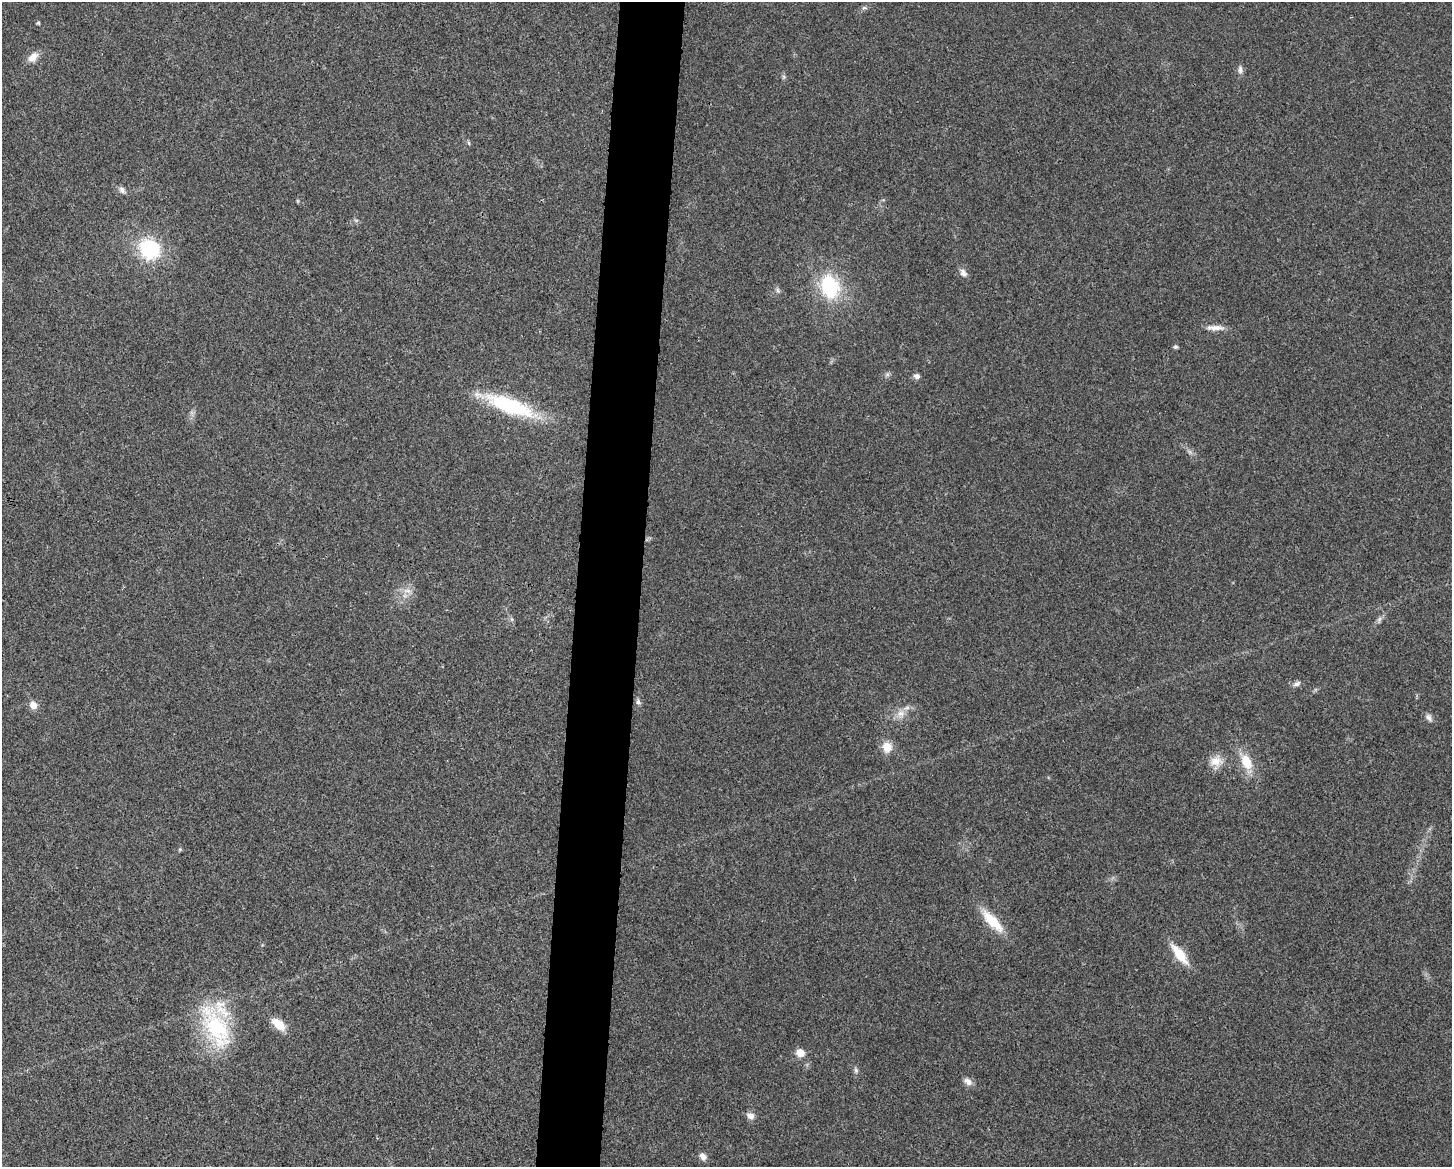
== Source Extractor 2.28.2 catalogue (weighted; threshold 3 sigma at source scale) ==
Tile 8 of 3 x 4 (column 2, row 3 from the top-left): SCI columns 1680-3129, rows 1170-2334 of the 4695 x 4670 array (HDU 1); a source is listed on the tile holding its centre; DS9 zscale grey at full resolution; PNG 1454 x 1169 px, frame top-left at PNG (2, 2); no overlay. Shown black and unused: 4% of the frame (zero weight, under 3 of 4 exposures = <1% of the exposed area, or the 3 px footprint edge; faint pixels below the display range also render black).
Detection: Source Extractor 2.28.2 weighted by HDU 2 'WHT'; one run over the whole footprint, this tile lists its part. Background 0.0242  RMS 0.0047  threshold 0.021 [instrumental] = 3 sigma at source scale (4.5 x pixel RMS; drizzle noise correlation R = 1.50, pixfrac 1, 0.05/0.05 arcsec/px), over >= 5 px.
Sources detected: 40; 1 too faint to see at this stretch — not listed; the other 39 listed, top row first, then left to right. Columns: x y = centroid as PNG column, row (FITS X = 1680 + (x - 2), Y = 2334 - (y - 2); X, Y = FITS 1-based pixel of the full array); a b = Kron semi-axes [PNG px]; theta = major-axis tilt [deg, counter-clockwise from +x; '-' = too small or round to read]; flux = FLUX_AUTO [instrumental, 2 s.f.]
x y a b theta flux
864 8 7 5 11 1.1
38 23 4 4 - 0.62
33 57 15 9 44 4.3
1240 70 12 6 -86 1.8
784 77 7 4 89 0.86
469 143 6 4 -88 0.66
122 190 10 6 -52 1.7
298 201 6 4 -71 0.51
356 220 7 4 -18 0.76
150 249 21 18 -47 33
963 273 12 8 -58 2.4
830 287 20 14 -72 39
778 290 8 5 -70 1.1
1215 328 26 7 -1 4
1175 347 6 5 - 0.86
887 374 7 6 - 1.1
917 376 8 6 -19 1.7
509 405 68 17 -20 41
407 591 13 6 -11 2.7
511 619 6 4 -70 0.84
1379 620 10 4 77 1.2
1297 684 11 6 23 1.7
638 702 8 7 - 1.3
33 705 10 8 -68 3.5
901 714 13 12 - 4.5
1429 717 11 7 -49 1.9
887 747 11 10 - 6.5
1216 761 18 16 39 6.4
1246 761 25 13 -63 11
180 849 6 4 45 0.57
992 921 33 11 -47 14
1179 954 27 9 -52 12
279 1024 17 9 -40 8.3
216 1027 65 30 -63 45
800 1053 10 9 - 4.3
856 1070 10 5 -84 1.3
968 1081 11 8 -35 2.7
750 1116 10 8 -32 2.7
703 1156 10 7 -48 2.6